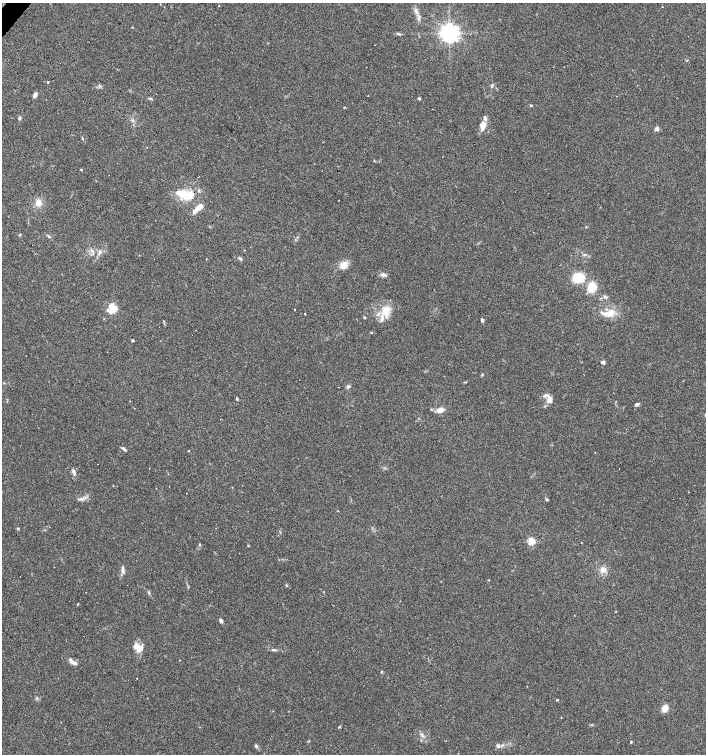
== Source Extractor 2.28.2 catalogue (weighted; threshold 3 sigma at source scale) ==
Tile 11 of 4 x 4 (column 3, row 3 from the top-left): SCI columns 2978-4385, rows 1505-3007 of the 6020 x 6013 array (HDU 1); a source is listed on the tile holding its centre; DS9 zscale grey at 2 x 2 block average (1 PNG px = mean of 2 x 2 image px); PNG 708 x 756 px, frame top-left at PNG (2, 3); no overlay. Shown black and unused: <1% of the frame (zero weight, under 3 of 4 exposures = <1% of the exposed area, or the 3 px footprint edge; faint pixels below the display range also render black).
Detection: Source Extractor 2.28.2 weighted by HDU 2 'WHT'; one run over the whole footprint, this tile lists its part. Background 0.0878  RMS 0.0058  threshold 0.0263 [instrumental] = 3 sigma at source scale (4.5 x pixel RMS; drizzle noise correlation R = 1.50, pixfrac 1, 0.0396/0.0396 arcsec/px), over >= 5 px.
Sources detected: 93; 15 cosmic-ray / hot-pixel residue — not listed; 6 inside a brighter listed object's ellipse — not listed separately; the other 72 listed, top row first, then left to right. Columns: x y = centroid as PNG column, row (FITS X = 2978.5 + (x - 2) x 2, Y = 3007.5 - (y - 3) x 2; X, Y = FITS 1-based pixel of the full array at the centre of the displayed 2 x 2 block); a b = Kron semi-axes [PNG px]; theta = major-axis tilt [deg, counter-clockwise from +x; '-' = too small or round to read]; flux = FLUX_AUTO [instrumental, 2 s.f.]
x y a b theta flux
662 7 2 2 - 0.41
416 11 4 3 - 2.1
419 18 4 3 - 2.1
449 33 5 5 - 840
399 34 5 3 - 1.7
48 82 2 2 - 8.6
35 95 6 4 55 4
151 98 5 3 - 1.7
419 98 4 3 - 1.7
531 105 3 3 - 1.1
19 118 4 3 - 2.7
483 125 12 8 79 11
657 129 5 4 - 4.5
82 138 4 2 - 1
81 170 3 2 - 1
185 195 22 9 -16 31
38 203 8 6 85 10
199 207 10 5 34 13
20 234 4 2 - 0.87
48 236 5 2 - 1.5
92 251 5 3 - 2.2
241 259 4 3 - 2
343 265 11 9 34 10
384 275 6 4 -27 3.9
578 278 9 7 8 39
592 287 11 9 69 20
605 296 4 3 - 1.9
112 308 15 8 -69 13
294 309 2 2 - 0.94
386 311 15 10 62 20
611 313 11 8 26 15
305 314 2 2 - 0.94
364 317 3 3 - 1.1
482 320 4 3 - 3.6
371 332 3 2 - 0.75
133 341 2 2 - 2.4
603 362 5 4 - 2.7
482 374 3 3 - 1.1
4 383 3 2 - 0.67
348 387 4 2 - 2
237 398 4 3 - 1.2
549 399 9 6 69 7.3
637 404 5 3 - 3.5
440 410 7 5 16 9.6
124 449 6 3 -45 2.7
189 451 2 2 - 30
74 472 7 4 -68 3.7
547 499 3 3 - 2.1
18 529 3 3 - 1.5
280 532 3 2 - 0.91
531 541 3 3 - 53
581 542 2 2 - 0.84
199 544 3 2 - 1
603 570 8 7 - 8.1
123 572 5 3 - 2.3
286 586 4 2 - 0.98
149 593 5 3 - 1.8
221 621 5 3 - 3.2
138 648 14 7 -61 11
273 650 6 3 1 2.1
71 660 6 4 -64 4.5
75 663 7 4 -21 3.6
381 672 3 3 - 0.96
137 678 2 2 - 2.8
557 700 2 2 - 1.3
665 708 7 5 66 12
339 727 3 3 - 1
422 736 5 3 - 2.2
308 741 3 2 - 0.81
631 742 2 2 - 1.7
256 746 5 3 - 2.1
498 746 6 4 -45 3
Diffuse or blended objects may show on this block-average render without a row.